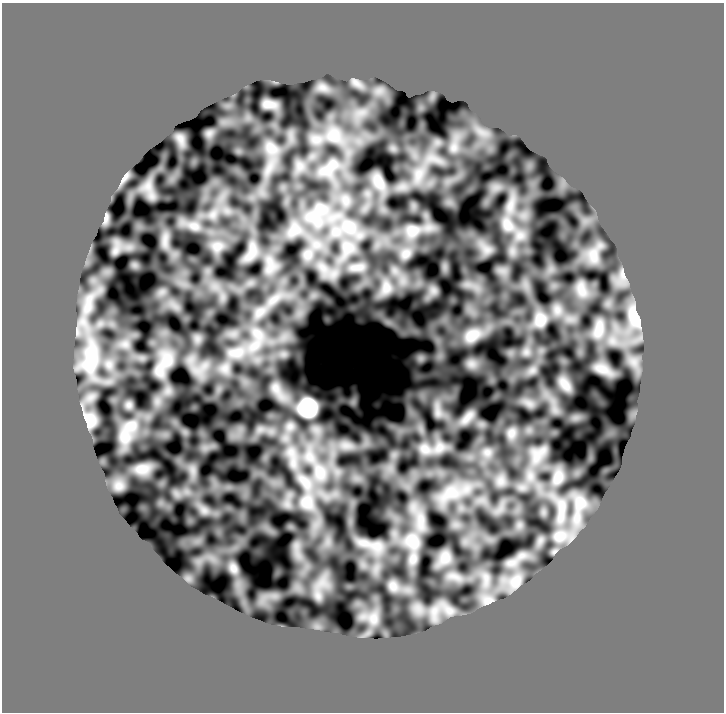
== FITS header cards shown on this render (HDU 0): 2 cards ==
NAXIS1  =                  722 /
NAXIS2  =                  710 /

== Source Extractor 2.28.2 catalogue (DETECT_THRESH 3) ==
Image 722 x 710 px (HDU 0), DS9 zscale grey, 1 PNG px = 1 image px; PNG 726 x 714 px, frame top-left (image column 1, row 710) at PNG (2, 3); no overlay
Background 0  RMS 0.87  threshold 2.6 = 3 sigma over >= 5 px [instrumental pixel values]
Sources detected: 21; all 21 listed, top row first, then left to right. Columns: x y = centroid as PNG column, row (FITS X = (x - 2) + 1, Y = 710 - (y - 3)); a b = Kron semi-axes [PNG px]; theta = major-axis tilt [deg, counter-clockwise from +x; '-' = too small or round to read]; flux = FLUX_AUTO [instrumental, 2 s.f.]
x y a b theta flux
379 182 11 6 -69 370
507 225 7 7 - 280
349 227 14 11 -39 650
412 231 13 13 - 540
386 288 15 10 90 570
634 318 27 10 -60 700
540 320 17 14 80 640
599 329 13 7 77 450
472 335 19 14 33 720
90 360 39 16 82 1900
167 361 8 8 - 350
308 408 15 15 - 1900
89 420 16 12 -55 500
131 425 9 7 45 370
141 469 14 9 0 490
319 472 13 9 -78 630
558 478 13 9 71 450
306 502 12 12 - 620
580 503 15 12 74 660
559 536 12 9 15 450
413 541 12 8 -58 500